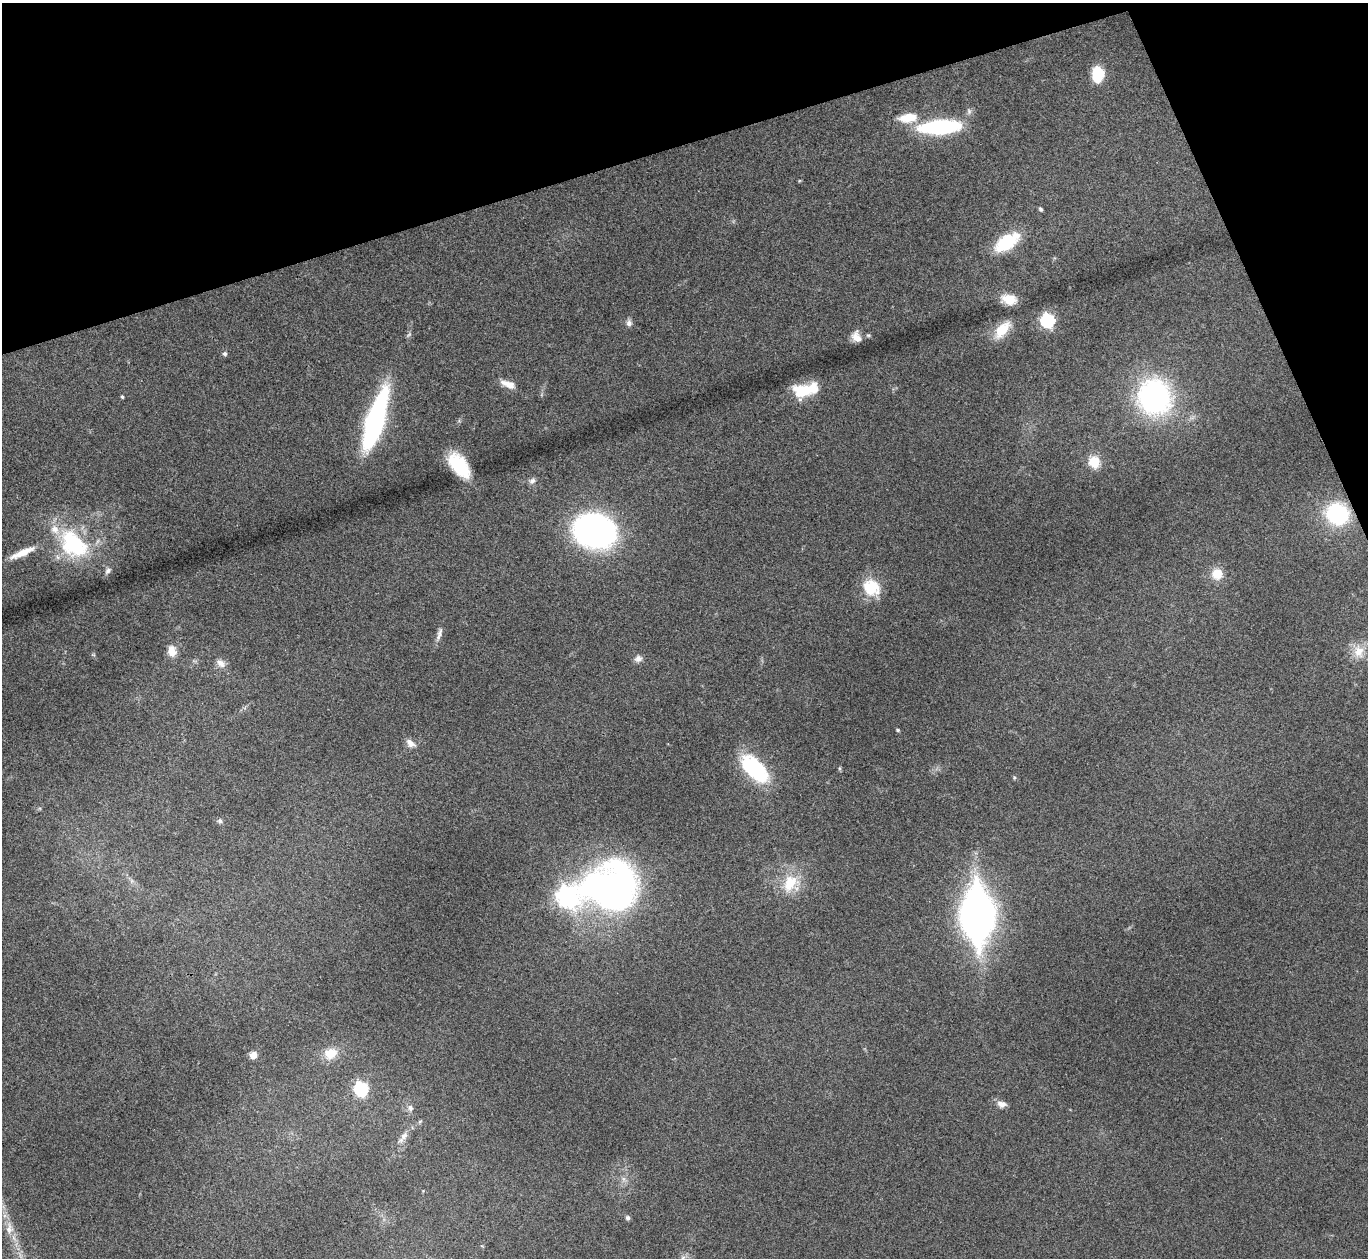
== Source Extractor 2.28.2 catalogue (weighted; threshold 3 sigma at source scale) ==
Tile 3 of 4 x 4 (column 3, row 1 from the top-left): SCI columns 2732-4097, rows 3916-5171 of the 5462 x 5449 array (HDU 1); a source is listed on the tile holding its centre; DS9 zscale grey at full resolution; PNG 1370 x 1260 px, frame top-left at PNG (2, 3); no overlay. Shown black and unused: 16% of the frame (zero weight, under 3 of 4 exposures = <1% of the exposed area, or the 3 px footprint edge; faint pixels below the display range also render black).
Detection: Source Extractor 2.28.2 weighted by HDU 2 'WHT'; one run over the whole footprint, this tile lists its part. Background 0.111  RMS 0.0065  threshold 0.0294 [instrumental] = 3 sigma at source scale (4.5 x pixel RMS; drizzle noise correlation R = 1.50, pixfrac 1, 0.05/0.05 arcsec/px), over >= 5 px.
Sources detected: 54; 1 inside a brighter listed object's ellipse — not listed separately; the other 53 listed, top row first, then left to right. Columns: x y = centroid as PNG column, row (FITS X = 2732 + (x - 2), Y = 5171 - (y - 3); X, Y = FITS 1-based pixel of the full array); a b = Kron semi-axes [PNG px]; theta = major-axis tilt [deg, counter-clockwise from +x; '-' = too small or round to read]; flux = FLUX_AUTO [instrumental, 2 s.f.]
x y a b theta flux
1098 74 15 10 89 23
969 111 9 6 -88 2.1
908 118 21 10 7 15
940 127 28 9 4 110
1041 209 5 4 - 1.2
1007 242 31 15 34 30
1009 299 17 11 -10 11
1048 320 7 6 - 110
629 323 9 7 -83 2.5
1002 330 22 11 49 16
868 335 6 5 - 1
856 337 13 9 -58 5.9
225 354 5 5 - 1.4
508 384 19 8 -20 6.6
805 390 28 13 11 26
122 397 4 3 - 0.87
1154 397 28 26 -74 160
375 421 38 10 73 240
1094 462 12 10 -72 14
459 465 24 13 -52 38
532 481 10 7 39 2.4
1337 514 21 18 -19 59
595 531 42 33 -16 170
73 544 39 26 -44 65
22 553 36 8 24 11
108 570 9 7 54 2.3
1217 574 13 13 - 10
871 588 24 19 -46 19
439 634 19 6 73 3.5
172 651 14 10 -76 7
1359 651 19 16 -88 11
638 659 10 9 - 3.1
221 663 14 9 -38 4.5
898 730 5 3 - 0.82
410 743 14 8 -39 4.3
754 769 39 19 -46 50
1014 778 5 3 - 0.75
220 821 7 6 - 1.6
790 883 27 22 57 21
609 888 62 43 10 310
567 896 8 7 - 410
977 915 43 22 -89 370
330 1053 17 14 17 11
253 1055 7 6 - 5.9
361 1089 7 6 - 100
1001 1104 10 7 -13 4.5
410 1108 10 7 -72 2.6
420 1121 6 4 20 0.91
403 1137 20 7 53 5.2
624 1179 7 4 -71 1.8
627 1218 6 5 - 1.5
9 1229 19 10 90 7.5
683 1258 7 6 - 1.9
Isophote crosses this tile's border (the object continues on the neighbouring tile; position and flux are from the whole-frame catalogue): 1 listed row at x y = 683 1258